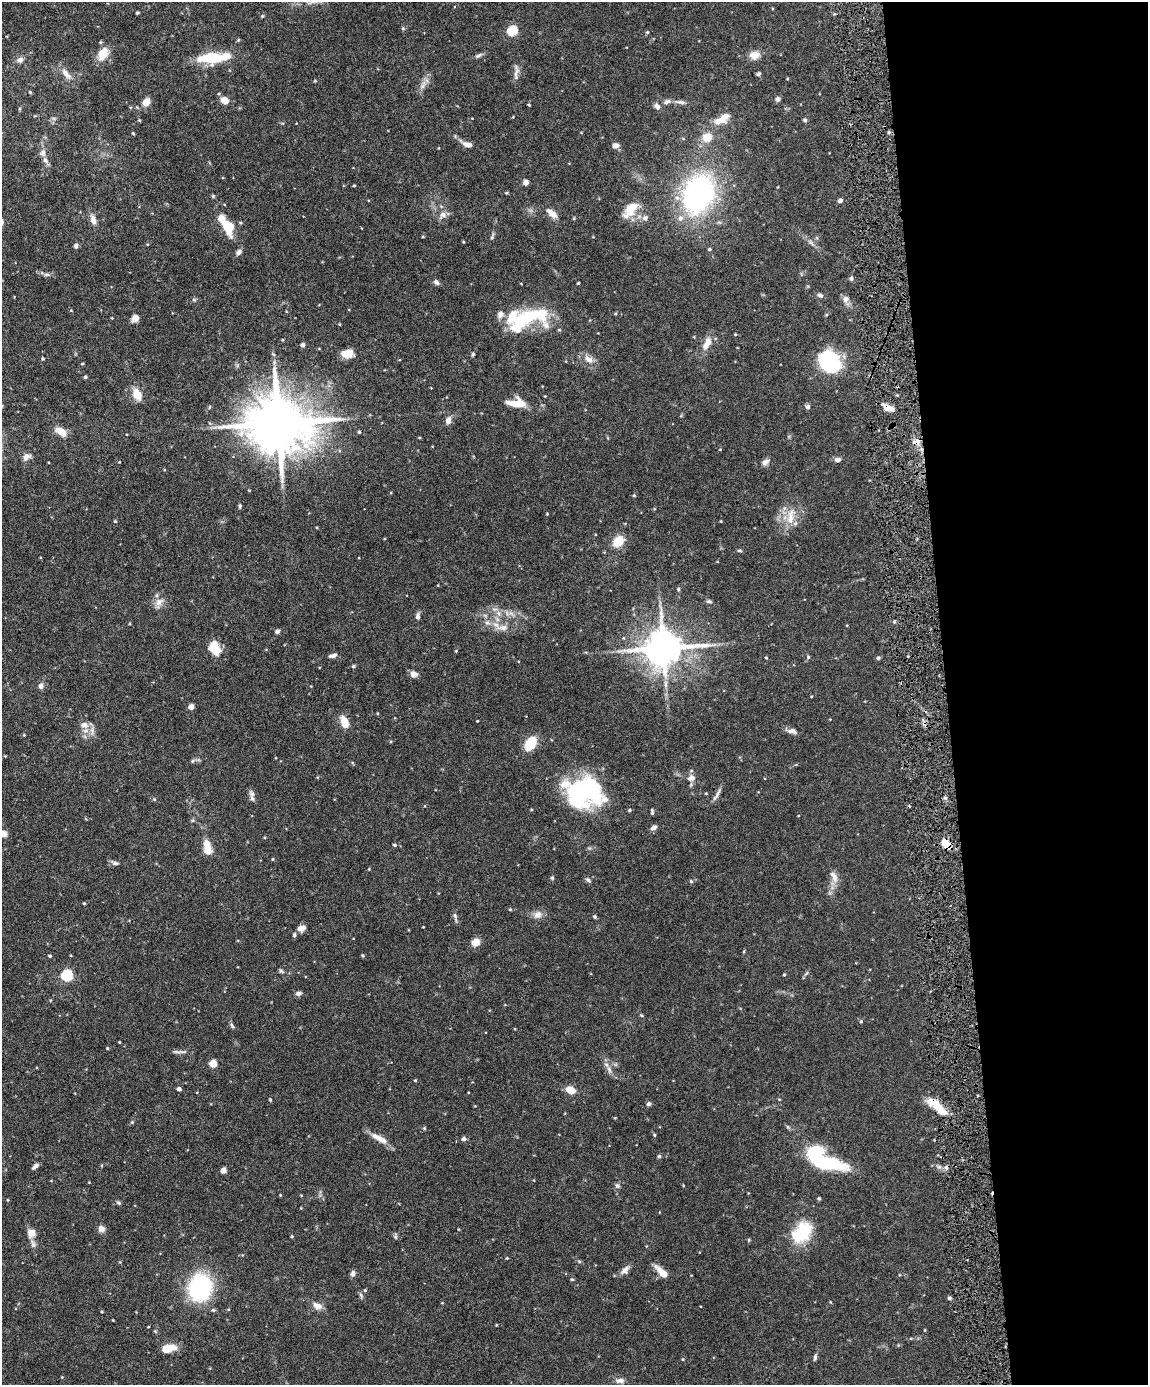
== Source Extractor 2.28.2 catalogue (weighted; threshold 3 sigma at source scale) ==
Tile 8 of 4 x 3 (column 4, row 2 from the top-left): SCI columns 3441-4586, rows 1621-3003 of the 4588 x 4517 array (HDU 1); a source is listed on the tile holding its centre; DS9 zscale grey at full resolution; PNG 1150 x 1387 px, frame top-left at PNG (2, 2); no overlay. Shown black and unused: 18% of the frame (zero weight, under 4 of 8 exposures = <1% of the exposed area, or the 3 px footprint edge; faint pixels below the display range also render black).
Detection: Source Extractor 2.28.2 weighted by HDU 2 'WHT'; one run over the whole footprint, this tile lists its part. Background 0.0858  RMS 0.003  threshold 0.0122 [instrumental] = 3 sigma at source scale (4.09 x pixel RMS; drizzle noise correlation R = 1.36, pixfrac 0.8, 0.05/0.05 arcsec/px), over >= 5 px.
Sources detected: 231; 2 inside a brighter object's white glare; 3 cosmic-ray / hot-pixel residue — not listed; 12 inside a brighter listed object's ellipse — not listed separately; the other 214 listed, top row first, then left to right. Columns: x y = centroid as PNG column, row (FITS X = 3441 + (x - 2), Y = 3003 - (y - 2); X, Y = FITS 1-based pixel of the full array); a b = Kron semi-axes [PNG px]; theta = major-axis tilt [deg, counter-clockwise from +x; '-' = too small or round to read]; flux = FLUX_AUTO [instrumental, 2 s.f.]
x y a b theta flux
137 13 4 3 - 0.36
262 16 5 4 - 0.29
403 28 5 5 - 0.38
512 30 5 5 - 18
647 32 5 4 - 0.31
102 54 16 15 - 3.7
479 55 11 5 26 0.71
754 55 12 9 3 2.5
213 58 37 12 4 11
20 60 9 7 21 1.2
516 73 21 6 79 1.4
66 74 19 7 -49 2.3
759 74 5 4 - 0.48
315 81 4 3 - 0.24
423 85 15 5 70 1.4
30 92 5 4 - 0.26
777 99 5 5 - 0.93
224 100 8 7 - 2.7
146 102 8 6 52 2.8
680 102 16 5 -6 1.2
529 105 4 3 - 0.28
657 106 9 6 -54 1
722 119 25 11 31 3.9
805 120 5 5 - 0.48
889 132 4 4 - 0.37
133 133 4 3 - 0.26
707 137 11 10 - 3.5
468 145 11 6 -13 1.8
615 145 8 6 2 1.5
43 153 10 8 85 1.4
526 182 5 5 - 1.5
354 186 3 3 - 0.27
506 193 5 3 - 0.25
698 194 36 27 68 59
213 196 5 4 - 0.32
840 201 6 4 24 0.77
631 209 24 12 48 5.2
552 213 16 7 -40 2.3
443 215 9 8 - 1.3
645 218 8 8 - 1
221 219 7 5 -50 4
93 220 14 7 -76 1.8
240 223 5 3 - 0.34
229 227 11 8 -77 8.6
492 236 12 3 67 0.53
423 237 5 3 - 0.22
811 243 11 3 -50 0.69
76 246 6 5 - 0.77
709 249 4 4 - 0.44
238 252 8 5 45 0.98
46 274 9 4 0 0.68
851 278 6 5 - 0.56
436 282 7 6 - 0.85
578 283 3 3 - 0.31
820 295 8 5 -20 0.69
846 299 11 8 74 1.3
194 300 6 4 -1 0.4
826 315 5 3 - 0.28
112 318 4 2 - 0.18
135 318 9 7 50 1.5
524 319 50 23 19 18
339 324 4 3 - 0.21
735 334 4 4 - 0.23
282 340 3 3 - 0.24
707 343 18 8 65 3
302 345 4 4 - 1
273 354 6 4 -70 0.38
347 354 13 8 0 3
473 354 4 4 - 0.35
43 359 4 3 - 0.29
588 359 13 8 -30 2
832 362 22 14 -87 20
82 364 4 3 - 0.29
85 377 4 4 - 0.44
137 394 14 8 -62 3.8
545 396 3 3 - 0.17
517 403 21 9 -3 4.8
808 407 6 6 - 0.69
889 408 15 6 -23 2.5
448 420 10 7 79 1.3
278 423 18 15 -3 2100
61 431 13 7 -36 3.5
359 432 4 4 - 0.34
720 449 4 3 - 0.18
26 457 9 7 36 1.6
838 459 8 6 7 0.92
765 462 10 7 28 1.2
249 490 3 3 - 0.23
634 495 4 4 - 0.29
240 506 7 4 85 0.41
547 514 3 3 - 0.23
790 516 27 10 77 4.5
115 521 4 4 - 0.31
618 541 11 8 43 5.8
740 550 6 4 -2 0.34
678 589 5 4 - 0.33
709 601 7 5 -9 0.54
159 602 14 9 36 2
498 613 9 8 - 1.5
511 613 7 4 -19 0.82
418 616 9 5 81 0.83
894 621 4 4 - 0.39
487 623 8 6 -30 0.93
503 627 17 7 5 2.2
277 631 5 5 - 0.85
215 648 16 11 -67 5
663 648 12 10 6 830
456 651 4 3 - 0.22
333 655 10 5 16 0.93
808 657 5 5 - 0.4
766 658 4 3 - 0.29
878 658 5 5 - 0.44
353 666 5 4 - 0.35
414 674 8 7 - 1.5
41 686 7 6 - 1.1
191 707 4 4 - 2.4
477 721 3 2 - 0.21
345 722 12 7 -71 4.2
84 725 13 9 -4 2.1
792 731 13 6 -15 1.2
24 735 4 4 - 0.25
530 743 13 8 52 9
193 761 7 5 59 0.42
691 778 9 7 15 1.6
584 792 37 30 10 35
706 793 4 3 - 0.21
252 794 11 7 -71 1.1
717 795 20 4 59 1.1
154 799 5 4 - 0.3
629 810 4 3 - 0.37
652 812 6 3 -85 0.48
192 820 6 4 -18 0.34
653 828 8 5 39 0.97
3 834 8 6 -10 1.8
946 844 10 6 -49 5.4
395 845 5 4 - 0.41
208 851 10 8 -75 3.2
273 859 4 3 - 0.26
115 863 10 6 -13 0.85
834 877 17 8 -62 2
552 878 5 5 - 0.35
588 880 9 5 -49 0.59
691 881 5 4 - 0.34
84 903 4 3 - 0.25
510 909 4 4 - 0.3
538 915 12 10 39 1.8
455 917 15 4 -76 0.71
594 917 5 5 - 0.38
423 927 3 2 - 0.18
302 928 9 6 24 1.9
294 935 6 5 - 0.5
475 942 8 7 - 2.9
744 951 5 3 - 0.26
50 956 4 3 - 0.33
363 956 4 4 - 0.35
281 971 7 5 -28 0.46
67 975 5 5 - 25
784 975 3 3 - 0.29
298 993 8 5 17 0.73
641 1015 5 4 - 0.3
861 1021 4 4 - 0.29
232 1026 10 4 -57 0.56
119 1042 4 2 - 0.18
107 1048 4 3 - 0.28
179 1052 23 3 1 0.88
213 1063 5 5 - 4.2
609 1069 9 6 -63 1.1
415 1080 4 4 - 0.26
179 1089 4 4 - 0.93
571 1090 9 6 -24 3.5
270 1099 4 4 - 0.27
649 1104 6 5 - 0.62
936 1105 16 10 -52 3.3
132 1122 4 4 - 0.28
788 1127 6 4 -71 0.35
424 1128 5 4 - 0.3
654 1135 5 4 - 0.32
380 1138 24 8 -29 3.1
464 1139 5 5 - 0.95
659 1156 5 5 - 0.42
828 1163 41 14 -9 16
35 1166 9 4 42 0.87
223 1170 5 5 - 1.5
617 1186 7 6 - 0.64
280 1195 4 3 - 0.2
819 1198 4 3 - 0.42
8 1200 4 3 - 0.19
118 1203 7 5 -22 0.44
101 1229 8 7 - 1.5
802 1232 30 21 50 11
31 1233 11 10 - 2
292 1236 4 4 - 0.3
395 1236 8 5 86 0.47
33 1244 13 6 -69 1.1
507 1258 4 3 - 0.24
579 1261 6 4 -19 0.34
625 1270 13 7 46 1.4
662 1272 17 6 -44 3.1
353 1273 9 6 79 0.78
572 1279 4 4 - 0.3
200 1288 25 21 72 30
365 1290 5 4 - 0.3
361 1295 8 5 -66 0.55
949 1298 5 5 - 0.46
317 1306 13 8 -21 1.9
213 1310 6 5 - 0.44
102 1312 4 3 - 0.23
113 1320 3 3 - 0.18
496 1325 3 2 - 0.2
168 1348 16 8 15 4.2
815 1357 9 4 74 0.58
683 1359 4 4 - 0.27
62 1377 3 3 - 0.2
620 1381 12 7 3 1.2
Overlapping masked pixels (flux is a lower limit): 2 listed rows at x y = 889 408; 946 844
Isophote crosses this tile's border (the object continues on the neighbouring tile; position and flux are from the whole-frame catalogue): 1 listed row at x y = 3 834